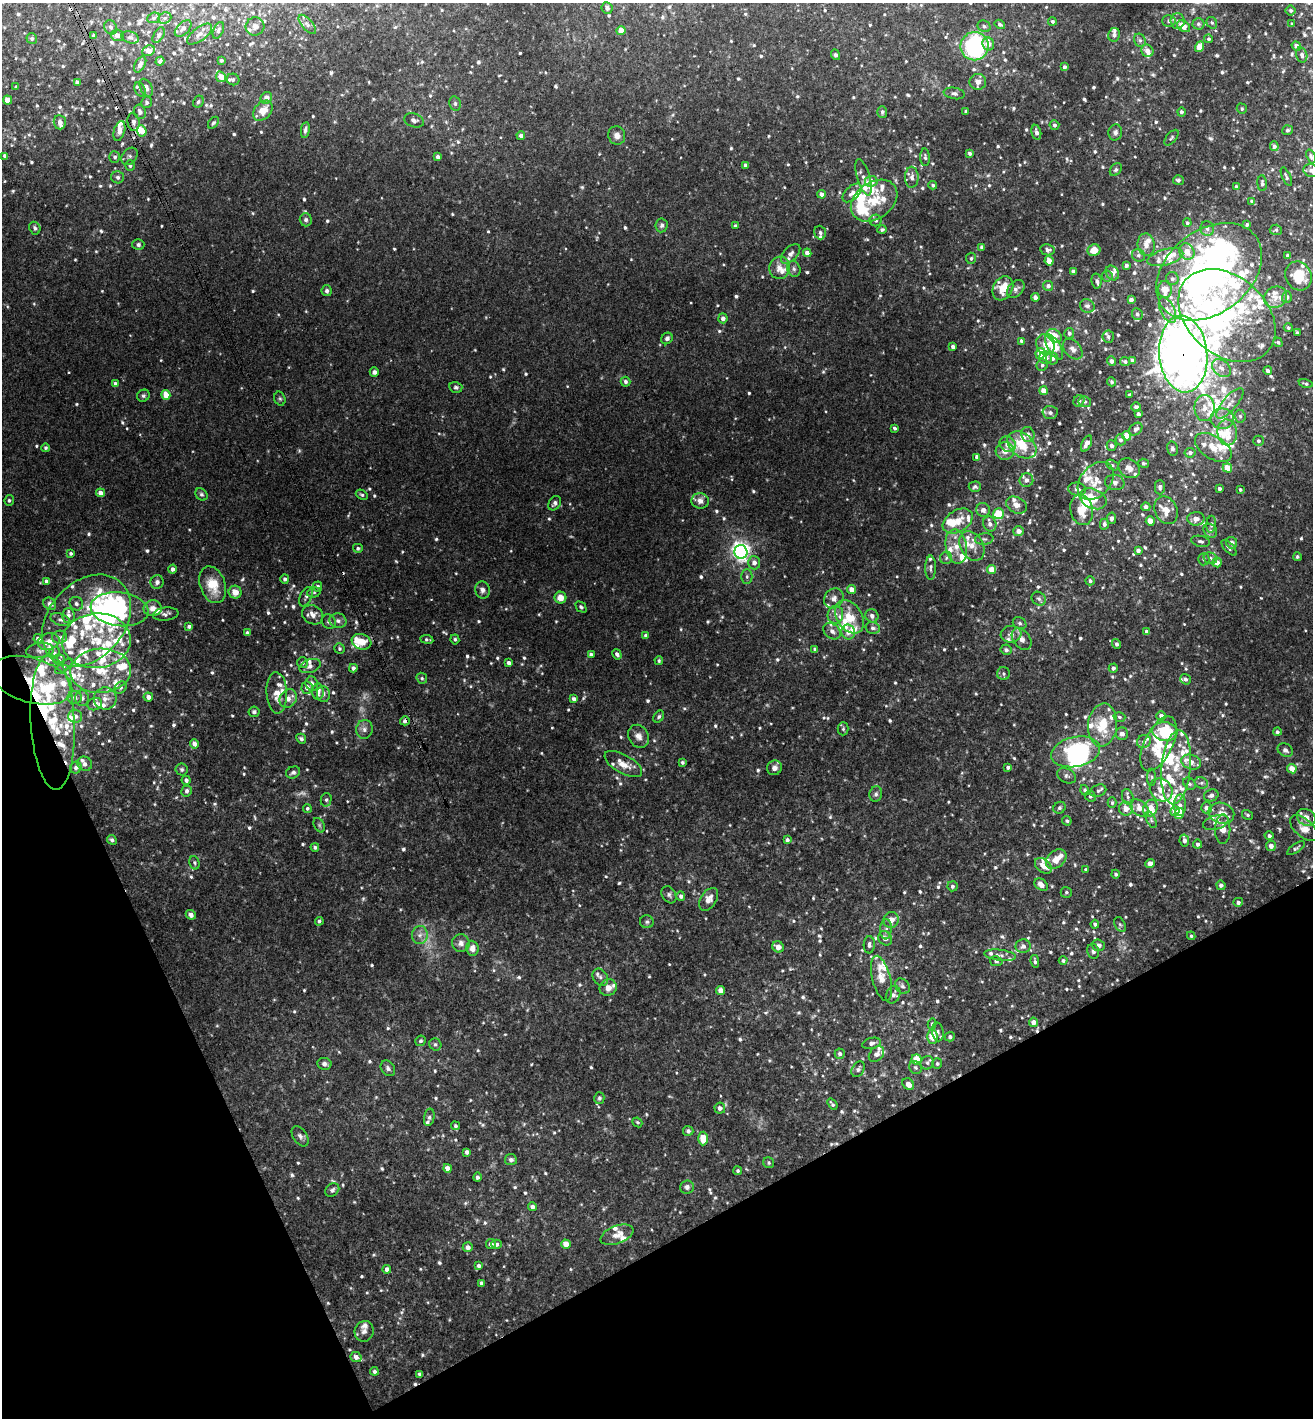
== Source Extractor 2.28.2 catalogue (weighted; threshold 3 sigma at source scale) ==
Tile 14 of 4 x 4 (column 2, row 4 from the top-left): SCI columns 1627-2937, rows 54-1469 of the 5743 x 5775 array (HDU 1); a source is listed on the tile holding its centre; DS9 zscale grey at full resolution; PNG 1315 x 1420 px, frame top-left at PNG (2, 3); each listed source drawn as its Kron ellipse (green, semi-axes under 4 px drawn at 4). Shown black and unused: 22% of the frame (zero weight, under 3 of 4 exposures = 6% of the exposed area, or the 3 px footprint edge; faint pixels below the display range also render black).
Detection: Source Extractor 2.28.2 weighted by HDU 2 'WHT'; one run over the whole footprint, this tile lists its part. Background 0.0355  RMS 0.0051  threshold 0.0228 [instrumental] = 3 sigma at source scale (4.5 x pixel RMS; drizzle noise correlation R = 1.50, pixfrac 1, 0.05/0.05 arcsec/px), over >= 5 px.
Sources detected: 1161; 8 too faint to see at this stretch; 7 inside a brighter object's white glare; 8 cosmic-ray / hot-pixel residue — neither listed nor drawn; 175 inside a brighter listed object's ellipse — not listed separately; of the other 963, all 500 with FLUX_AUTO >= 0.927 (the completeness limit of this list) listed and drawn (463 fainter detections not listed), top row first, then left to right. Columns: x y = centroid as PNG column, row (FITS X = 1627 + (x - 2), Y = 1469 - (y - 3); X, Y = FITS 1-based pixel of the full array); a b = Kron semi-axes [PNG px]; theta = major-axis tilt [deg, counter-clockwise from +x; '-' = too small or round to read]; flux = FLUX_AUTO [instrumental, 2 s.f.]
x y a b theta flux
607 8 6 5 - 1.4
1291 11 5 5 - 0.98
154 18 6 5 - 1.2
165 18 7 5 22 1.3
1052 21 4 4 - 0.95
1169 21 6 5 - 1.5
1178 21 7 7 - 2
1212 23 6 5 - 0.93
307 24 12 5 -49 1.7
1000 24 5 4 - 1.3
1198 24 6 5 - 1.1
1292 24 3 3 - 0.99
255 26 9 9 - 2.5
984 26 7 5 -29 1.4
1184 26 7 5 -37 5.3
111 27 7 6 - 1.5
183 28 10 6 45 1.9
218 30 9 5 67 1.2
621 31 4 4 - 7.3
199 34 15 6 37 3.1
117 35 6 6 - 2.6
159 35 8 5 59 1.2
1114 35 7 5 80 1.6
94 36 4 4 - 1.7
130 37 9 5 -17 1.2
32 39 5 5 - 1.2
1209 39 4 4 - 1.1
1140 40 7 5 -68 1.2
988 44 6 5 - 4.2
974 46 14 14 - 62
1296 46 5 4 - 1.9
1199 47 5 4 - 7.5
149 51 6 5 - 5.4
1147 51 6 5 - 3.5
835 55 5 4 - 1.1
1302 55 8 5 -75 1.7
221 60 3 3 - 1.1
160 61 4 4 - 1.5
140 64 9 5 60 2.9
1064 67 4 3 - 1.5
221 77 5 4 - 5.3
233 79 6 5 - 1.5
77 82 4 4 - 1.5
978 82 8 8 - 3.3
16 87 3 3 - 0.94
146 88 9 6 -65 2.3
140 89 7 5 -64 1.2
954 93 10 5 -9 1.6
266 98 6 5 - 4.1
7 100 4 4 - 6.8
146 102 6 5 - 1.2
198 102 6 5 - 1.1
455 103 7 5 -77 1
1242 109 5 5 - 0.93
263 111 11 8 46 7.2
966 111 3 3 - 1
140 112 7 6 - 2.6
882 112 6 5 - 1.3
1181 112 4 4 - 1.2
414 120 10 6 -18 1.9
60 122 7 6 - 2.8
133 122 9 6 -82 2
213 123 7 4 50 0.98
1054 125 5 5 - 1.3
305 130 8 4 82 1.5
1287 130 5 5 - 1.1
119 131 10 5 74 3.8
142 131 5 4 - 6.3
1036 132 7 4 -78 2.3
1115 132 8 7 - 1.7
617 135 9 8 - 2.7
521 136 4 4 - 1.8
1171 138 9 5 50 1
1274 146 5 4 - 1.7
970 153 4 3 - 1.2
5 156 4 4 - 1.7
129 156 9 7 50 1.6
1311 156 7 4 -69 1.3
115 157 6 5 - 1.2
438 157 4 4 - 2
925 157 9 5 -88 1.2
745 165 4 3 - 1.6
130 166 5 5 - 1.1
1116 170 7 5 50 1.1
1311 170 7 6 - 1.9
118 177 6 6 - 1.1
863 177 19 6 -74 3.2
912 177 10 7 -90 2.4
1286 177 10 3 -66 1
1178 180 5 5 - 1.3
871 181 6 5 - 5.2
1262 183 8 4 -86 1.1
933 185 4 4 - 0.95
1236 187 3 3 - 1.1
852 193 11 6 44 2.9
821 194 4 4 - 2.2
874 201 25 18 36 15
1252 201 4 4 - 1.9
306 220 6 6 - 1.7
876 221 6 6 - 0.99
1187 223 4 4 - 1
1247 224 3 3 - 1.1
662 225 7 6 - 1.4
735 226 4 4 - 1
35 228 6 5 - 1.2
1207 228 7 7 - 2
882 230 4 4 - 1
1276 230 6 5 - 0.97
820 232 7 5 -71 1.2
138 245 6 5 - 1.4
1146 245 11 8 -81 3.9
982 247 4 4 - 1.9
1048 250 7 5 -11 1.5
1094 250 6 6 - 5.9
1187 252 8 7 - 5.8
807 253 4 4 - 3.1
791 254 12 6 46 3.2
1138 255 7 6 - 1.4
1288 256 4 3 - 1.5
1165 257 18 7 16 7.2
971 258 6 5 - 1
1049 261 4 4 - 5.8
1126 265 4 3 - 1.3
780 268 11 10 - 4.3
794 269 8 6 -66 1.7
1073 271 4 4 - 1.1
1209 272 59 41 38 210
1112 273 8 6 -58 2
1107 276 5 5 - 1
1299 276 15 13 -62 14
1172 279 6 6 - 1.4
1097 281 7 5 -80 1.3
1048 286 5 5 - 1.9
1003 288 13 9 62 9.4
1016 289 10 7 47 2.2
1165 289 8 7 - 6.7
327 291 5 5 - 1.4
1035 297 4 4 - 2.6
1275 297 12 10 31 4.9
1287 297 5 5 - 1.5
1131 300 4 4 - 2.5
1087 306 7 6 - 1.9
1167 310 14 7 -64 4.3
1137 314 6 5 - 1.3
1227 316 54 39 -41 110
723 318 5 4 - 2.3
1288 328 4 4 - 1.2
1069 333 5 5 - 1.4
1297 333 4 3 - 1.2
1054 336 8 6 -34 9.6
1108 337 6 5 - 1.1
667 338 6 5 - 1.6
1021 341 4 3 - 1.5
1278 342 5 4 - 1
1045 345 11 9 -69 4.8
953 347 4 3 - 1.9
1054 347 14 6 -59 18
1073 349 12 8 -48 3
1040 353 5 5 - 11
1183 354 38 24 -86 1600
1045 358 6 6 - 3.1
1052 358 6 6 - 2.2
1132 360 4 3 - 1.7
1112 361 5 4 - 1.7
1125 362 5 4 - 1.1
1042 365 6 5 - 1.2
1221 368 11 7 -40 3.3
1268 371 4 4 - 1.7
374 372 5 4 - 1.5
625 382 5 4 - 1.2
1112 382 4 4 - 0.94
1306 383 7 4 -12 0.94
116 384 4 4 - 2.3
456 387 6 5 - 1.2
1044 391 4 4 - 5.7
166 395 5 4 - 7.8
1130 395 3 3 - 1.2
143 396 6 6 - 1.1
280 399 7 5 -73 0.96
1079 401 6 5 - 1.8
1085 402 6 5 - 1.1
1230 403 19 7 49 4.5
1136 407 4 4 - 1.9
1204 408 13 10 90 4.8
1050 413 7 6 - 1.7
1138 414 4 3 - 1.5
1240 416 6 5 - 1.2
1222 419 11 10 - 4.5
895 428 4 3 - 1.1
1136 429 7 5 42 1.9
1227 432 13 9 -85 7.1
1028 435 8 6 -69 2.4
1127 436 5 4 - 8.1
1120 440 5 5 - 1.4
1258 441 5 5 - 1
1087 443 9 4 64 3.6
1008 444 8 7 - 4.7
1022 445 16 11 -40 14
1111 446 5 5 - 1.6
46 448 4 4 - 0.96
1213 448 20 11 -32 9
1172 449 7 5 -77 1.5
1005 451 9 9 - 4.3
1190 453 5 5 - 1.6
977 457 4 4 - 2.1
1143 463 5 4 - 1.1
1112 465 7 5 -28 1
1129 468 11 9 -34 4.1
1227 468 5 4 - 7
1026 480 7 6 - 2
1096 481 21 15 49 10
1115 482 9 7 -9 2.7
975 487 6 5 - 1.1
1160 487 7 5 -90 1.4
1077 489 9 6 -8 2.1
1219 489 4 3 - 1.3
1240 489 3 3 - 1
100 493 4 4 - 2.9
201 494 7 5 -43 1.1
362 495 6 4 -28 1
1093 499 14 9 -25 14
9 500 5 4 - 0.96
700 501 8 8 - 3.2
555 503 8 5 52 1.6
1017 505 11 8 -26 3.4
1146 507 4 4 - 2.1
983 510 7 6 - 2.5
1082 510 15 11 -76 9.1
1166 510 14 11 -64 5.6
998 514 5 5 - 18
1112 518 6 4 81 1.9
1196 519 8 7 - 3.1
958 521 16 10 32 9.1
1150 521 4 4 - 5.2
990 524 7 6 - 2.5
1104 524 5 4 - 1.5
1211 524 8 5 85 1.3
1019 531 5 5 - 2.9
1210 531 7 6 - 1.6
984 539 9 5 7 1.6
1201 541 9 5 -11 1.5
1232 543 6 5 - 2.3
972 546 16 11 -58 6.5
956 547 17 10 -80 8.1
358 548 5 4 - 1.1
1229 548 10 4 -46 1.4
1138 550 4 4 - 2
741 552 7 6 - 210
71 553 3 3 - 0.94
1297 557 4 4 - 0.96
946 558 6 6 - 1.3
1210 558 7 5 -16 1.2
1204 559 6 5 - 0.96
754 563 6 6 - 2.8
1217 563 5 4 - 4.2
931 568 12 5 89 1.8
173 569 4 4 - 2
992 570 4 4 - 8.3
747 577 7 5 90 1.2
285 579 4 4 - 1.5
1090 581 4 4 - 1.3
47 582 4 4 - 2.5
157 582 7 6 - 1.8
213 585 19 12 -70 13
318 587 5 4 - 1.7
851 589 4 4 - 4.6
482 590 9 7 -74 2.3
235 592 6 6 - 5.3
314 592 7 5 15 1
306 597 10 6 64 1.7
560 598 6 6 - 5.3
834 598 10 9 - 3
1039 599 7 6 - 1.4
50 604 7 5 -41 2.1
76 604 7 6 - 1.6
581 607 6 4 -45 1.1
153 608 9 8 - 4.3
119 609 29 17 -6 46
166 614 13 6 7 1.9
68 615 7 6 - 2.2
313 615 11 9 -31 4.4
835 615 9 8 - 2.7
872 616 7 6 - 2.4
850 617 18 12 -57 12
60 620 10 6 -18 1.7
87 621 51 38 49 67
338 621 8 7 - 2.3
329 622 7 6 - 1.5
1020 623 7 5 -31 1.3
189 626 4 3 - 1.4
873 628 7 6 - 1.7
832 631 10 7 -39 2.8
848 632 7 7 - 3.7
1147 632 4 4 - 1.9
247 633 4 4 - 1.7
1011 634 10 8 7 2.8
646 636 4 4 - 1.9
59 637 7 6 - 1.4
38 639 5 4 - 2.3
427 639 6 4 -8 1.1
455 639 5 4 - 0.94
1022 639 12 8 -53 3
96 641 34 27 6 30
49 642 11 8 16 4.8
362 642 10 7 -19 7.1
1116 644 5 4 - 1.4
339 648 5 5 - 1.1
815 649 4 3 - 1.3
40 650 14 7 6 2.2
1006 650 5 5 - 1.3
54 653 6 5 - 1.1
591 654 4 3 - 1.7
617 654 5 4 - 1.6
59 660 6 5 - 1.1
659 661 4 4 - 0.97
302 663 5 5 - 1.3
509 663 4 4 - 2.3
64 666 10 4 39 1.5
310 666 11 6 18 2.2
353 668 4 4 - 1.9
1113 668 4 4 - 1.5
101 671 30 22 3 24
1003 674 6 6 - 1.2
422 678 6 5 - 0.99
1185 679 6 5 - 1.7
31 680 42 22 -16 38
312 684 7 6 - 2.4
120 688 6 5 - 1.2
307 688 6 5 - 2.9
318 692 8 5 89 3
277 693 21 10 -87 6.6
323 694 8 6 -82 1.8
75 697 7 6 - 2
148 697 5 4 - 3.2
82 698 8 7 - 1.9
105 698 11 11 - 5.2
288 699 10 8 59 3.5
574 699 4 4 - 1.7
95 704 7 6 - 1.9
254 712 5 5 - 1.2
75 716 7 6 - 2.5
1161 716 5 4 - 2.2
659 717 6 4 51 1
1119 717 6 4 -17 1.1
405 721 5 4 - 1.8
53 722 68 22 -87 60
1102 725 22 14 83 18
364 729 9 8 - 2.3
843 729 6 5 - 0.96
1165 731 12 9 -8 26
1277 732 4 4 - 1
1122 734 6 6 - 2.8
638 736 12 10 -60 3.6
301 739 5 4 - 1.3
1144 741 7 6 - 2.3
194 744 5 4 - 2.6
1158 744 30 14 64 17
1285 750 8 6 -30 1.7
1076 752 25 15 12 51
682 762 3 3 - 0.96
1191 762 10 7 -18 3.9
85 764 7 7 - 2
623 764 21 9 -30 6.8
1008 767 4 3 - 1.4
1176 767 37 14 85 19
76 768 6 5 - 2
774 768 7 7 - 2.9
182 769 6 6 - 1.2
1292 769 5 4 - 5.2
293 772 7 5 22 1.5
1067 776 10 7 -28 1.7
1152 777 9 4 -90 0.99
186 780 4 4 - 1.6
1201 783 7 5 -18 1.2
1189 784 7 5 -41 1.2
1085 790 5 4 - 1
1161 790 12 10 -47 4.9
187 791 6 5 - 1.8
1098 791 8 6 21 1.5
876 794 8 6 75 1.7
1211 795 7 6 - 1.8
1090 796 5 5 - 0.97
1128 797 8 5 -74 1.5
326 800 7 5 76 1.2
1112 803 5 4 - 1
1180 805 10 6 88 2.6
307 808 4 4 - 0.93
1059 808 6 5 - 1.2
1139 808 11 7 -38 4.9
1150 808 9 7 64 7.6
1206 808 5 5 - 2.7
1126 809 7 6 - 4.3
1175 811 5 4 - 4.6
1179 813 6 4 73 8.1
1221 813 13 10 -19 5.5
1248 815 6 4 -31 0.97
1306 817 10 8 -32 4.3
1151 820 9 4 -64 1.1
1067 821 5 4 - 1
1216 822 13 7 17 3.3
319 825 8 5 -61 1
1304 828 17 9 -41 5.6
1223 829 15 7 89 5.4
1269 836 4 4 - 1.4
112 840 5 4 - 1.4
787 840 4 4 - 1.4
1184 840 6 4 -79 2.3
1198 844 4 4 - 1.5
1271 846 5 5 - 3.1
315 847 4 3 - 1.2
1296 848 10 4 35 1.1
1056 859 11 8 41 5.7
194 863 7 5 -74 0.97
1150 863 5 4 - 3
1043 866 10 6 -38 4.9
1086 869 3 3 - 0.96
1116 874 4 4 - 1.1
1041 885 7 5 -37 2.8
1221 885 5 4 - 1.7
952 886 5 5 - 1.2
1066 892 6 5 - 0.97
669 895 9 6 -58 1.5
681 896 5 4 - 1.6
709 899 12 8 57 4.6
1238 902 5 4 - 1.4
191 915 5 4 - 2.3
891 920 8 7 - 4.6
319 921 4 4 - 0.98
647 922 7 6 - 1.2
1095 924 4 4 - 1.3
1120 924 8 5 -62 1
886 929 10 6 85 1.9
420 935 9 8 - 2.9
1191 936 4 4 - 0.94
885 938 7 6 - 2.3
461 943 9 8 - 2.5
869 945 8 5 88 1.6
1098 945 6 5 - 1.8
1023 946 7 7 - 2.2
778 947 6 5 - 3.3
472 948 7 6 - 3.1
1093 951 7 6 - 1.4
1000 955 16 5 -7 2.3
996 961 6 5 - 0.94
1035 961 6 3 -82 1.1
1063 961 4 4 - 1.1
600 977 9 7 -57 1.8
881 978 23 9 -75 6.8
902 986 8 6 -49 1.6
608 988 9 8 - 4
720 990 4 4 - 3.8
893 995 9 7 63 2.1
1033 1022 4 4 - 2.8
932 1024 6 4 77 1
938 1032 9 6 -79 1.5
932 1036 7 5 -88 9
950 1037 5 4 - 1.3
421 1041 5 5 - 1.2
872 1043 9 5 14 2
435 1044 6 5 - 1.1
840 1054 5 5 - 1.5
876 1054 9 6 47 2.2
917 1059 5 5 - 9.7
927 1063 7 6 - 1.4
937 1063 5 5 - 1
324 1064 7 6 - 1.7
915 1067 7 6 - 1.3
388 1068 8 6 -54 1.5
858 1069 8 6 58 1.7
908 1084 6 5 - 3.4
599 1098 6 5 - 1.1
832 1104 6 3 -53 1.1
720 1108 5 5 - 2.2
429 1117 9 5 79 1.2
637 1122 5 4 - 0.93
455 1126 4 4 - 1
688 1131 5 5 - 1.3
300 1136 11 6 -56 2
703 1138 7 5 88 9.6
467 1152 4 4 - 1.7
511 1160 6 5 - 1.5
769 1163 6 5 - 0.99
447 1168 4 4 - 4.7
738 1171 4 4 - 0.97
477 1177 5 4 - 1.4
687 1187 7 6 - 1.8
332 1190 8 6 38 1.8
532 1207 4 4 - 2
617 1235 17 9 21 5
491 1244 5 5 - 1.9
497 1244 5 4 - 1.4
566 1244 5 4 - 6.9
468 1247 5 4 - 2.4
479 1266 4 4 - 1.4
387 1269 4 4 - 2.7
481 1283 4 3 - 1.3
364 1331 10 9 - 2.7
356 1357 6 5 - 2.6
374 1371 4 4 - 1.3
419 1374 4 3 - 1.2
Overlapping masked pixels (flux is a lower limit): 4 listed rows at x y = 1183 354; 31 680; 405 721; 53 722
Isophote crosses this tile's border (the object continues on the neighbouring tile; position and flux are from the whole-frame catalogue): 2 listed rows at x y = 1311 156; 1311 170